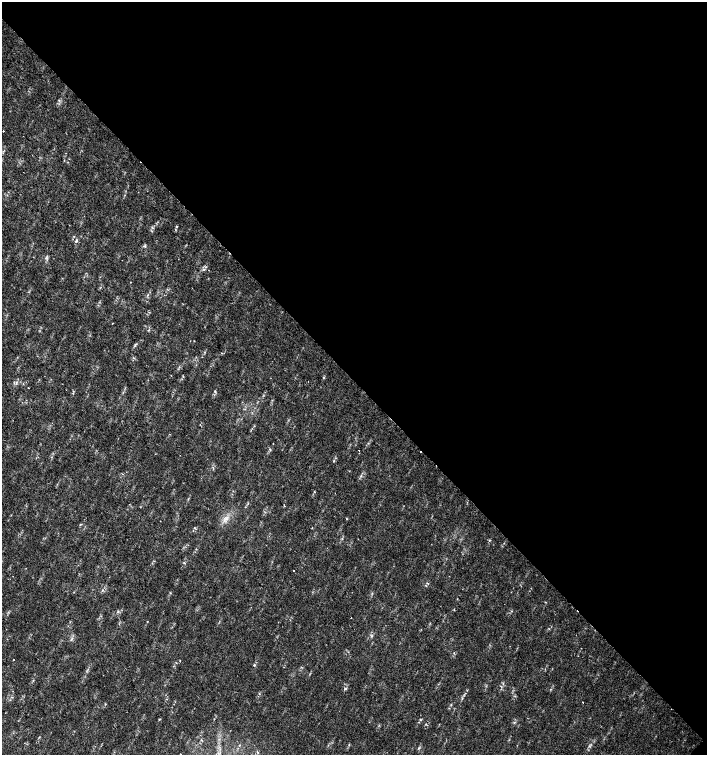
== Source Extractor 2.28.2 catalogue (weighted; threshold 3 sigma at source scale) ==
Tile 8 of 4 x 4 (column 4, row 2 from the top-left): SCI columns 4454-5862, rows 3011-4516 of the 6023 x 6029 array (HDU 1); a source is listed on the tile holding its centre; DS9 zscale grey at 2 x 2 block average (1 PNG px = mean of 2 x 2 image px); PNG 709 x 757 px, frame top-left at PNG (2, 2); no overlay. Shown black and unused: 50% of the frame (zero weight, under 2 of 3 exposures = <1% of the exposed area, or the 3 px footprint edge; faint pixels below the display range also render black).
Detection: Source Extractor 2.28.2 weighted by HDU 2 'WHT'; one run over the whole footprint, this tile lists its part. Background 0.0178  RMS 0.0029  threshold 0.0129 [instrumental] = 3 sigma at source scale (4.5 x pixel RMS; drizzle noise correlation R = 1.50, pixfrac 1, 0.0396/0.0396 arcsec/px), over >= 5 px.
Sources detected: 39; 2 cosmic-ray / hot-pixel residue — not listed; the other 37 listed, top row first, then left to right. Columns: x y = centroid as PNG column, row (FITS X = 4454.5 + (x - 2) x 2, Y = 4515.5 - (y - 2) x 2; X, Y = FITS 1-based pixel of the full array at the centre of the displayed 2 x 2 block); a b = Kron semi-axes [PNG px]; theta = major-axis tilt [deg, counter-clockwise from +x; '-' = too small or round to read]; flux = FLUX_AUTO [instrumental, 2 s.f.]
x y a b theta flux
3 131 2 2 - 0.63
176 226 3 3 - 0.64
76 240 5 3 - 0.89
145 246 4 3 - 0.79
205 267 3 2 - 0.64
130 282 2 2 - 0.26
113 323 2 2 - 0.39
221 353 3 2 - 0.4
183 376 3 2 - 0.42
323 378 3 2 - 0.44
28 388 2 2 - 0.23
215 392 3 2 - 0.53
273 444 2 2 - 0.3
359 450 2 2 - 0.34
334 461 3 2 - 0.43
213 468 5 2 - 0.65
314 492 3 2 - 0.4
284 506 3 2 - 0.41
225 519 4 2 - 1.1
346 519 2 2 - 0.48
195 528 3 2 - 0.42
184 563 3 3 - 0.53
293 570 2 2 - 0.99
454 610 2 2 - 0.44
351 618 2 2 - 0.25
147 621 2 2 - 0.3
578 656 2 2 - 0.27
13 660 2 2 - 1.3
180 661 2 2 - 0.28
254 665 3 3 - 0.63
345 689 3 3 - 0.92
583 702 2 2 - 0.44
451 705 3 3 - 0.48
421 720 3 2 - 0.41
349 745 3 2 - 0.45
418 748 3 2 - 0.64
180 754 2 2 - 0.31
Diffuse or blended objects may show on this block-average render without a row.